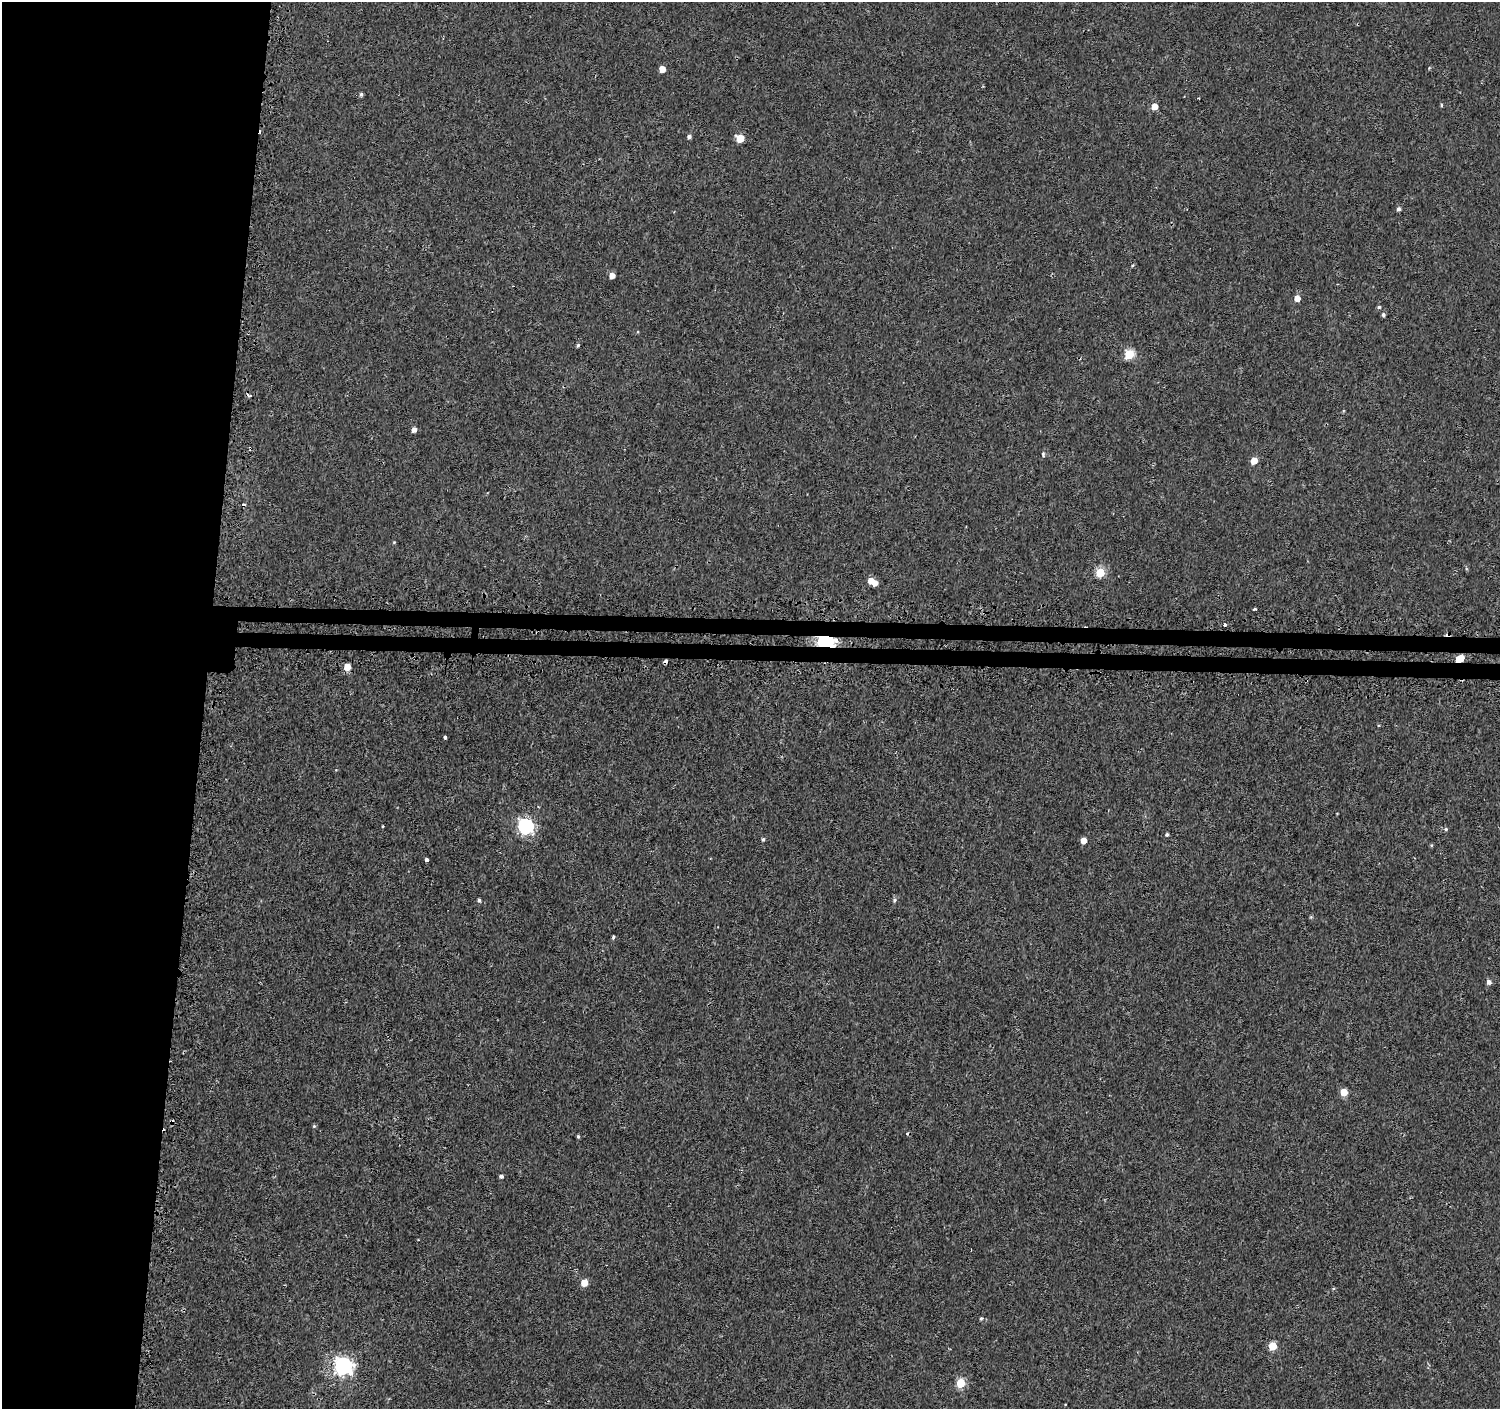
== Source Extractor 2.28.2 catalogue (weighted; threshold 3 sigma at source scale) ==
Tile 4 of 3 x 3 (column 1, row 2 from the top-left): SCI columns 24-1521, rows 1664-3070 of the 4549 x 4788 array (HDU 1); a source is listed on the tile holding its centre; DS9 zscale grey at full resolution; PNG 1502 x 1411 px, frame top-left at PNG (2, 2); no overlay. Shown black and unused: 15% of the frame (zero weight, under 2 of 3 exposures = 3% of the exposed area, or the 3 px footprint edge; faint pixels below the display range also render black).
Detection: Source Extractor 2.28.2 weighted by HDU 2 'WHT'; one run over the whole footprint, this tile lists its part. Background 0.0015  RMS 0.0032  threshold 0.0144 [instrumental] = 3 sigma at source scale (4.5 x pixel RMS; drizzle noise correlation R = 1.50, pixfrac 1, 0.0396/0.0396 arcsec/px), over >= 5 px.
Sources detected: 53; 4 cosmic-ray / hot-pixel residue — not listed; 1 inside a brighter listed object's ellipse — not listed separately; the other 48 listed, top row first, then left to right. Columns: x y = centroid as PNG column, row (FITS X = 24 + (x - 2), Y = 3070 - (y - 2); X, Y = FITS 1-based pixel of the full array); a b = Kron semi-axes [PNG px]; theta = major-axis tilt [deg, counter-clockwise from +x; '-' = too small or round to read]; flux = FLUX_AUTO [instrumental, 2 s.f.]
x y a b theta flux
662 69 5 5 - 3.9
361 94 4 4 - 0.59
1441 105 4 3 - 0.38
1154 106 5 5 - 4.4
689 136 5 4 - 0.93
740 138 5 5 - 8
1399 209 5 4 - 0.79
1132 266 5 3 - 0.31
612 276 4 4 - 2.8
1297 298 5 4 - 3.6
1379 307 4 4 - 0.49
1383 315 4 4 - 0.62
578 345 5 4 - 0.48
1129 354 5 5 - 19
249 395 8 3 -20 0.54
414 430 5 4 - 1.8
1043 454 5 3 - 0.57
1254 461 5 4 - 5.1
394 542 4 4 - 0.28
1100 572 5 5 - 14
871 581 5 5 - 3
1254 609 3 3 - 2.8
1225 624 3 3 - 2
825 641 6 5 - 140
1459 659 6 4 31 7
666 661 4 3 - 5.1
347 667 5 5 - 5.3
445 737 4 3 - 1.1
383 826 3 2 - 0.25
526 826 7 6 - 70
1446 829 6 4 -22 0.5
1167 834 4 4 - 0.51
763 839 4 4 - 0.52
1083 840 5 4 - 2.8
426 860 4 3 - 2.3
479 900 4 3 - 0.59
894 900 6 5 - 0.66
614 937 4 3 - 0.76
1489 982 5 4 - 1.3
1344 1092 5 5 - 6.7
314 1126 5 5 - 0.38
578 1136 4 3 - 0.4
501 1176 3 3 - 1.1
584 1283 5 5 - 5.1
981 1318 4 4 - 0.42
1272 1346 5 5 - 10
343 1366 7 7 - 130
960 1383 5 5 - 14
Overlapping masked pixels (flux is a lower limit): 3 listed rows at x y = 825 641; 1459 659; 666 661